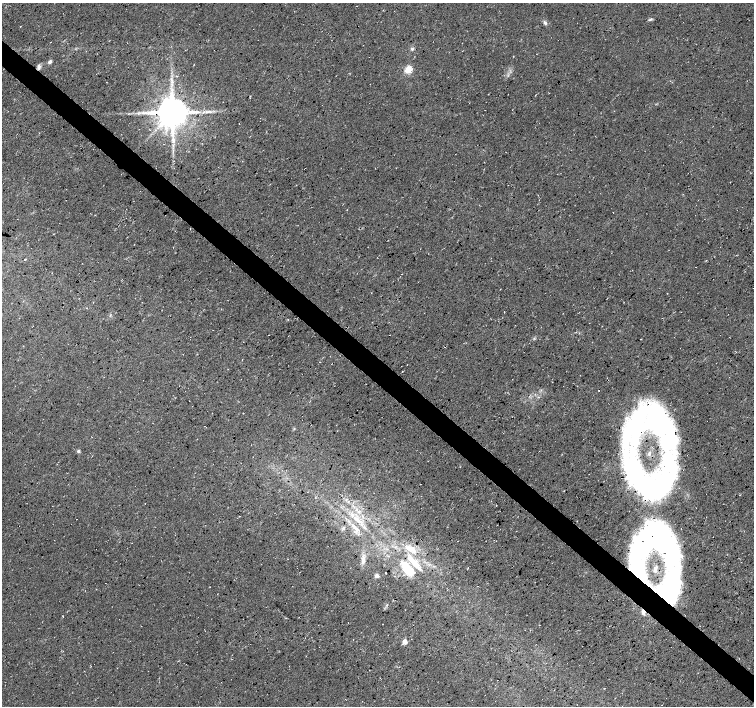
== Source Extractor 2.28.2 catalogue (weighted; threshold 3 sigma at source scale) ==
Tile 6 of 4 x 4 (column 2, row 2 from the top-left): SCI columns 1507-3009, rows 2980-4387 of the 6019 x 6027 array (HDU 1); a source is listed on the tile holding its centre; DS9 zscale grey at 2 x 2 block average (1 PNG px = mean of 2 x 2 image px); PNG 756 x 708 px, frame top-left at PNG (2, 3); no overlay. Shown black and unused: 4% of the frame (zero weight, under 3 of 4 exposures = <1% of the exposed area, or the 3 px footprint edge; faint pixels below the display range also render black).
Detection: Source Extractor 2.28.2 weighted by HDU 2 'WHT'; one run over the whole footprint, this tile lists its part. Background 0.0167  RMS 0.0059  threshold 0.0266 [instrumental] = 3 sigma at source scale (4.5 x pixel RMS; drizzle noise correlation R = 1.50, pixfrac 1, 0.0396/0.0396 arcsec/px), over >= 5 px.
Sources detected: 50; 5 inside a brighter object's white glare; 2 cosmic-ray / hot-pixel residue — not listed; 3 inside a brighter listed object's ellipse — not listed separately; the other 40 listed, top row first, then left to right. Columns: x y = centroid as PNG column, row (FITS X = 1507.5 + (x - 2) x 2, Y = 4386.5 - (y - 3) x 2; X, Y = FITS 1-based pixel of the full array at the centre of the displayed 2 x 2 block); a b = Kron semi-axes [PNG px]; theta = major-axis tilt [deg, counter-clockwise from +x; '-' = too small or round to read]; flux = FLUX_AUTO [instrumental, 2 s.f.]
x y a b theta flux
650 19 7 3 19 1.9
545 22 5 4 - 3
683 22 2 2 - 1.2
412 49 4 4 - 2.4
513 56 2 2 - 0.68
50 62 5 4 - 3.3
39 67 7 4 88 3.9
408 69 3 3 - 68
172 81 9 3 -76 4.3
143 112 5 3 - 3.1
172 112 8 7 - 3100
191 112 14 4 -2 11
173 140 11 4 -84 8.6
347 210 2 2 - 0.47
25 259 3 2 - 0.84
667 293 2 2 - 0.55
681 312 2 2 - 0.44
288 319 2 2 - 0.71
242 360 2 2 - 0.54
402 372 2 2 - 0.92
665 423 54 16 -64 140
294 428 4 2 - 0.98
629 434 68 18 77 150
78 451 4 3 - 2.4
358 521 9 3 -27 6.1
343 528 5 4 - 2.4
355 528 9 4 -44 6.2
668 542 56 16 -64 130
410 549 18 8 -18 21
638 549 59 13 69 140
363 560 14 5 87 8.5
407 569 25 11 -52 38
655 569 5 3 - 2
386 573 2 2 - 10
377 576 5 4 - 3.7
667 587 46 14 67 120
387 604 3 2 - 1.1
643 612 6 4 -85 4.4
63 616 3 2 - 0.58
404 642 3 3 - 18
Overlapping masked pixels (flux is a lower limit): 4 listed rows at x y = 172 112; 638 549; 667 587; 643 612
Diffuse or blended objects may show on this block-average render without a row.